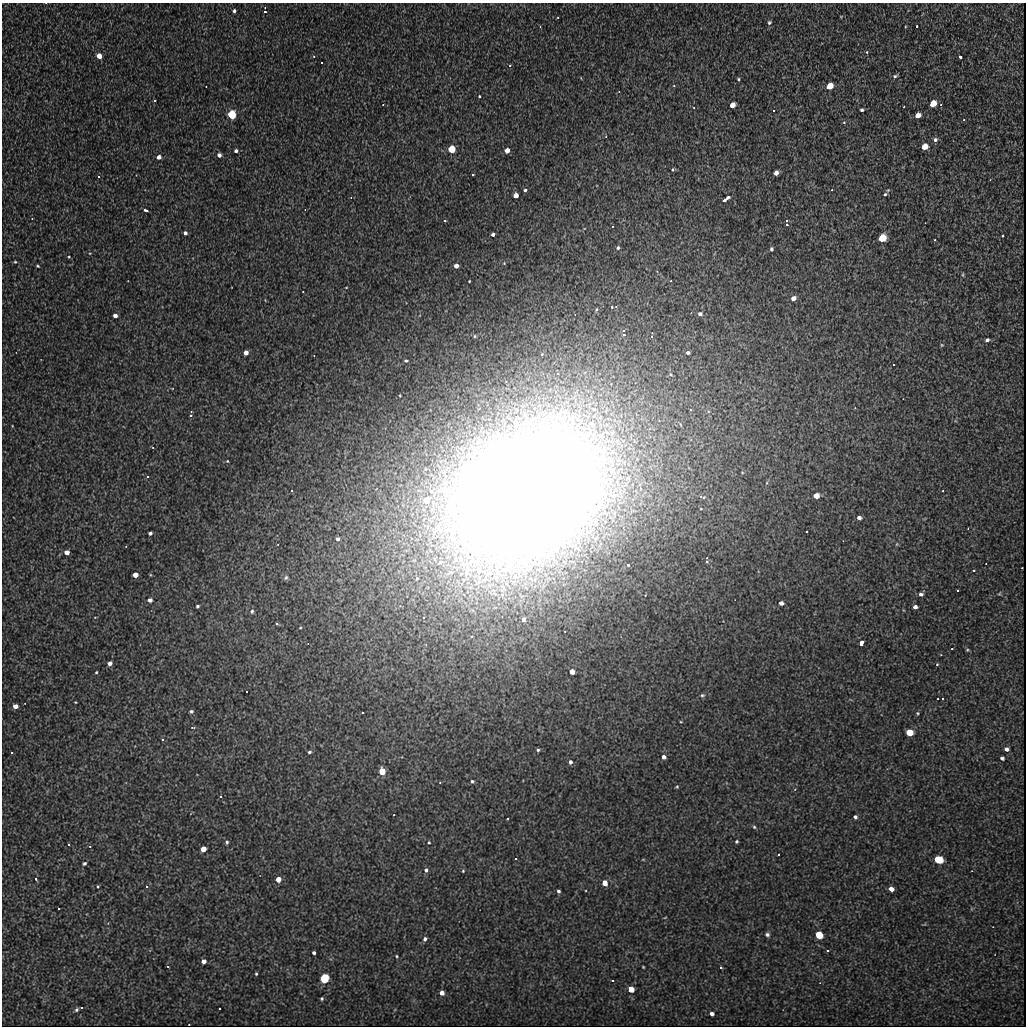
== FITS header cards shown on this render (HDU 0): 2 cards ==
NAXIS1  =                 1024
NAXIS2  =                 1024

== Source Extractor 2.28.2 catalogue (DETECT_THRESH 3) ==
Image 1024 x 1024 px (HDU 0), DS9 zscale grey, 1 PNG px = 1 image px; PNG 1028 x 1028 px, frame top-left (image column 1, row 1024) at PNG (2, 3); no overlay
Background 12.4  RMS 4.9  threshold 14.7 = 3 sigma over >= 5 px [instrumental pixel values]
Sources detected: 195; all 195 listed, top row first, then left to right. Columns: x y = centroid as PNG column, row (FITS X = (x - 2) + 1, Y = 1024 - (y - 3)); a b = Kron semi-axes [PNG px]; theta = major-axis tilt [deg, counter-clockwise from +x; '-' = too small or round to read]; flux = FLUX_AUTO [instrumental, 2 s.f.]
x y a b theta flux
234 11 4 3 - 6.8e+02
265 11 3 3 - 2.4e+04
841 16 5 3 - 2.5e+02
558 17 2 2 - 2.7e+02
769 23 6 5 - 6.2e+02
917 26 3 2 - 6.6e+02
867 52 4 3 - 3.5e+02
99 56 4 4 - 4.7e+03
314 56 4 3 - 3.7e+02
960 57 3 3 - 1.5e+03
322 63 2 2 - 3.9e+02
510 65 4 3 - 5.0e+02
895 76 6 4 12 5.4e+02
738 79 3 3 - 3.6e+02
206 86 3 2 - 1.8e+02
674 86 3 3 - 3.1e+02
829 86 5 4 - 9.0e+03
479 96 3 3 - 3.5e+02
155 100 3 2 - 4.9e+02
933 104 5 4 - 8.8e+03
383 105 3 2 - 2.3e+02
732 105 5 4 - 4.6e+03
941 105 3 3 - 2.9e+02
904 107 2 2 - 2.3e+02
694 108 3 2 - 2.4e+02
862 110 3 3 - 5.4e+02
774 111 3 3 - 8.6e+02
232 115 4 4 - 7.5e+04
918 115 5 4 - 3.0e+03
964 120 3 3 - 3.3e+02
844 122 4 3 - 4.1e+02
606 136 3 2 - 2.5e+02
935 140 6 5 - 8.0e+02
924 147 5 4 - 7.6e+03
452 149 4 4 - 3.1e+04
236 151 4 3 - 9.9e+02
507 151 4 4 - 4.0e+03
219 155 4 4 - 1.2e+03
159 157 4 4 - 1.8e+03
673 169 5 5 - 4.8e+02
776 173 4 4 - 1.8e+03
473 174 3 2 - 4.9e+02
99 176 3 3 - 6.0e+02
525 190 4 3 - 6.2e+02
832 190 3 2 - 2.1e+02
885 194 5 5 - 5.5e+02
516 195 4 4 - 3.8e+03
728 197 4 3 - 1.0e+03
724 200 4 3 - 8.9e+02
146 210 5 3 - 2.1e+03
445 221 3 2 - 5.2e+02
787 225 3 3 - 6.6e+04
613 227 3 2 - 4.3e+02
185 233 4 3 - 1.2e+03
493 234 3 3 - 1.0e+03
1003 236 3 3 - 5.3e+02
882 238 5 4 - 2.9e+04
935 240 3 3 - 3.7e+02
618 248 5 5 - 7.5e+02
771 249 4 4 - 5.9e+02
69 257 3 3 - 2.8e+02
15 262 4 4 - 3.1e+02
38 266 4 3 - 3.6e+02
456 266 4 4 - 3.5e+03
963 275 6 3 90 3.5e+02
469 281 3 2 - 2.8e+02
671 281 3 2 - 2.2e+02
303 292 2 2 - 2.5e+02
793 298 5 4 - 2.6e+03
612 307 3 3 - 3.6e+02
597 310 4 3 - 4.5e+02
700 314 6 5 - 1.1e+03
115 316 4 4 - 2.2e+03
624 335 3 3 - 6.6e+04
474 336 5 3 - 3.6e+02
652 337 3 3 - 4.2e+03
987 340 5 4 - 6.4e+02
942 345 4 4 - 3.2e+02
246 353 4 4 - 4.1e+03
688 353 5 4 - 8.7e+02
406 361 4 4 - 5.3e+02
894 365 2 2 - 3.1e+02
558 374 3 3 - 3.7e+03
400 395 3 3 - 3.0e+02
594 409 10 8 -13 3.5e+03
691 410 3 3 - 7.1e+02
191 415 3 3 - 1.5e+04
227 461 3 3 - 2.7e+02
148 476 3 3 - 3.4e+02
614 477 7 5 -76 1.4e+03
292 491 2 2 - 2.2e+02
943 491 2 2 - 2.5e+02
526 494 150 102 41 1.1e+06
816 496 4 4 - 6.9e+03
701 497 7 4 -26 6.5e+02
426 500 5 4 - 8.9e+03
701 509 3 2 - 2.3e+02
859 518 5 4 - 1.3e+03
807 532 3 3 - 6.6e+02
150 533 4 3 - 1.1e+03
338 539 4 4 - 1.2e+03
897 544 6 3 70 3.5e+02
67 552 4 4 - 4.5e+03
707 562 3 3 - 2.2e+04
628 565 3 3 - 1.3e+03
974 571 3 3 - 3.5e+03
135 575 4 4 - 7.1e+03
286 577 6 5 - 6.1e+02
417 578 5 4 - 7.9e+02
958 591 3 3 - 7.7e+02
502 594 4 3 - 3.6e+04
921 594 6 4 -2 8.3e+02
999 594 6 3 18 3.9e+02
150 600 4 4 - 1.9e+03
781 603 4 4 - 1.7e+03
198 606 3 3 - 6.5e+02
915 607 4 4 - 1.2e+03
252 611 5 4 - 5.7e+02
424 617 5 4 - 5.8e+02
523 619 4 4 - 1.6e+03
277 623 3 2 - 3.8e+02
300 628 4 3 - 2.6e+02
861 643 5 3 - 3.8e+03
952 649 3 2 - 3.4e+02
967 650 5 4 - 3.8e+02
110 663 4 4 - 2.3e+03
937 664 4 3 - 3.7e+02
572 671 4 4 - 7.4e+03
96 672 3 2 - 3.1e+02
247 691 2 2 - 2.7e+02
702 695 5 5 - 5.4e+02
943 699 3 2 - 4.2e+02
75 702 3 2 - 2.2e+02
15 706 4 4 - 3.1e+03
191 711 4 3 - 6.6e+02
363 713 2 2 - 3.3e+02
917 713 5 4 - 3.7e+02
681 722 4 2 - 2.4e+02
193 727 6 3 -8 3.0e+02
909 732 5 4 - 1.9e+04
163 739 3 3 - 9.9e+02
1006 749 5 4 - 1.1e+03
538 750 4 3 - 5.5e+02
12 752 2 2 - 2.9e+02
309 752 4 3 - 5.6e+02
663 757 4 4 - 1.5e+03
1002 758 4 3 - 7.3e+02
570 762 5 4 - 9.8e+02
382 771 4 4 - 2.3e+04
472 781 5 4 - 6.1e+02
677 787 5 4 - 3.6e+02
221 796 3 3 - 5.7e+02
855 817 4 4 - 7.7e+02
508 819 3 2 - 3.4e+02
754 827 5 4 - 4.6e+02
737 841 3 3 - 4.9e+02
227 842 5 4 - 6.2e+02
429 842 4 3 - 3.3e+02
69 844 3 2 - 3.9e+02
90 846 4 2 - 2.3e+02
203 849 4 4 - 6.8e+03
516 859 3 3 - 7.9e+02
643 859 5 3 - 2.6e+02
938 859 5 4 - 4.4e+04
84 863 5 4 - 6.5e+02
426 870 5 5 - 9.2e+02
463 871 4 3 - 3.2e+02
36 879 4 3 - 4.1e+02
278 879 4 4 - 4.9e+03
605 883 4 4 - 5.3e+03
98 886 4 3 - 4.7e+02
147 886 4 3 - 3.1e+02
891 889 5 4 - 2.0e+03
558 891 4 3 - 7.3e+02
59 908 3 2 - 2.4e+02
767 934 7 6 - 9.4e+02
819 935 5 4 - 2.5e+04
425 939 5 4 - 7.6e+02
828 951 4 3 - 3.9e+02
314 953 3 3 - 8.2e+02
397 956 3 2 - 3.0e+02
204 961 4 4 - 2.2e+03
168 967 3 2 - 2.2e+02
643 967 3 2 - 2.7e+02
721 968 4 3 - 5.0e+02
256 974 3 3 - 3.7e+02
324 978 4 4 - 1.0e+05
613 981 3 3 - 8.6e+02
631 989 4 4 - 7.9e+03
442 993 4 4 - 2.9e+03
322 998 3 3 - 4.2e+02
82 1007 3 3 - 4.7e+02
220 1008 3 3 - 7.9e+02
76 1010 6 4 46 7.4e+02
712 1014 4 4 - 1.3e+03